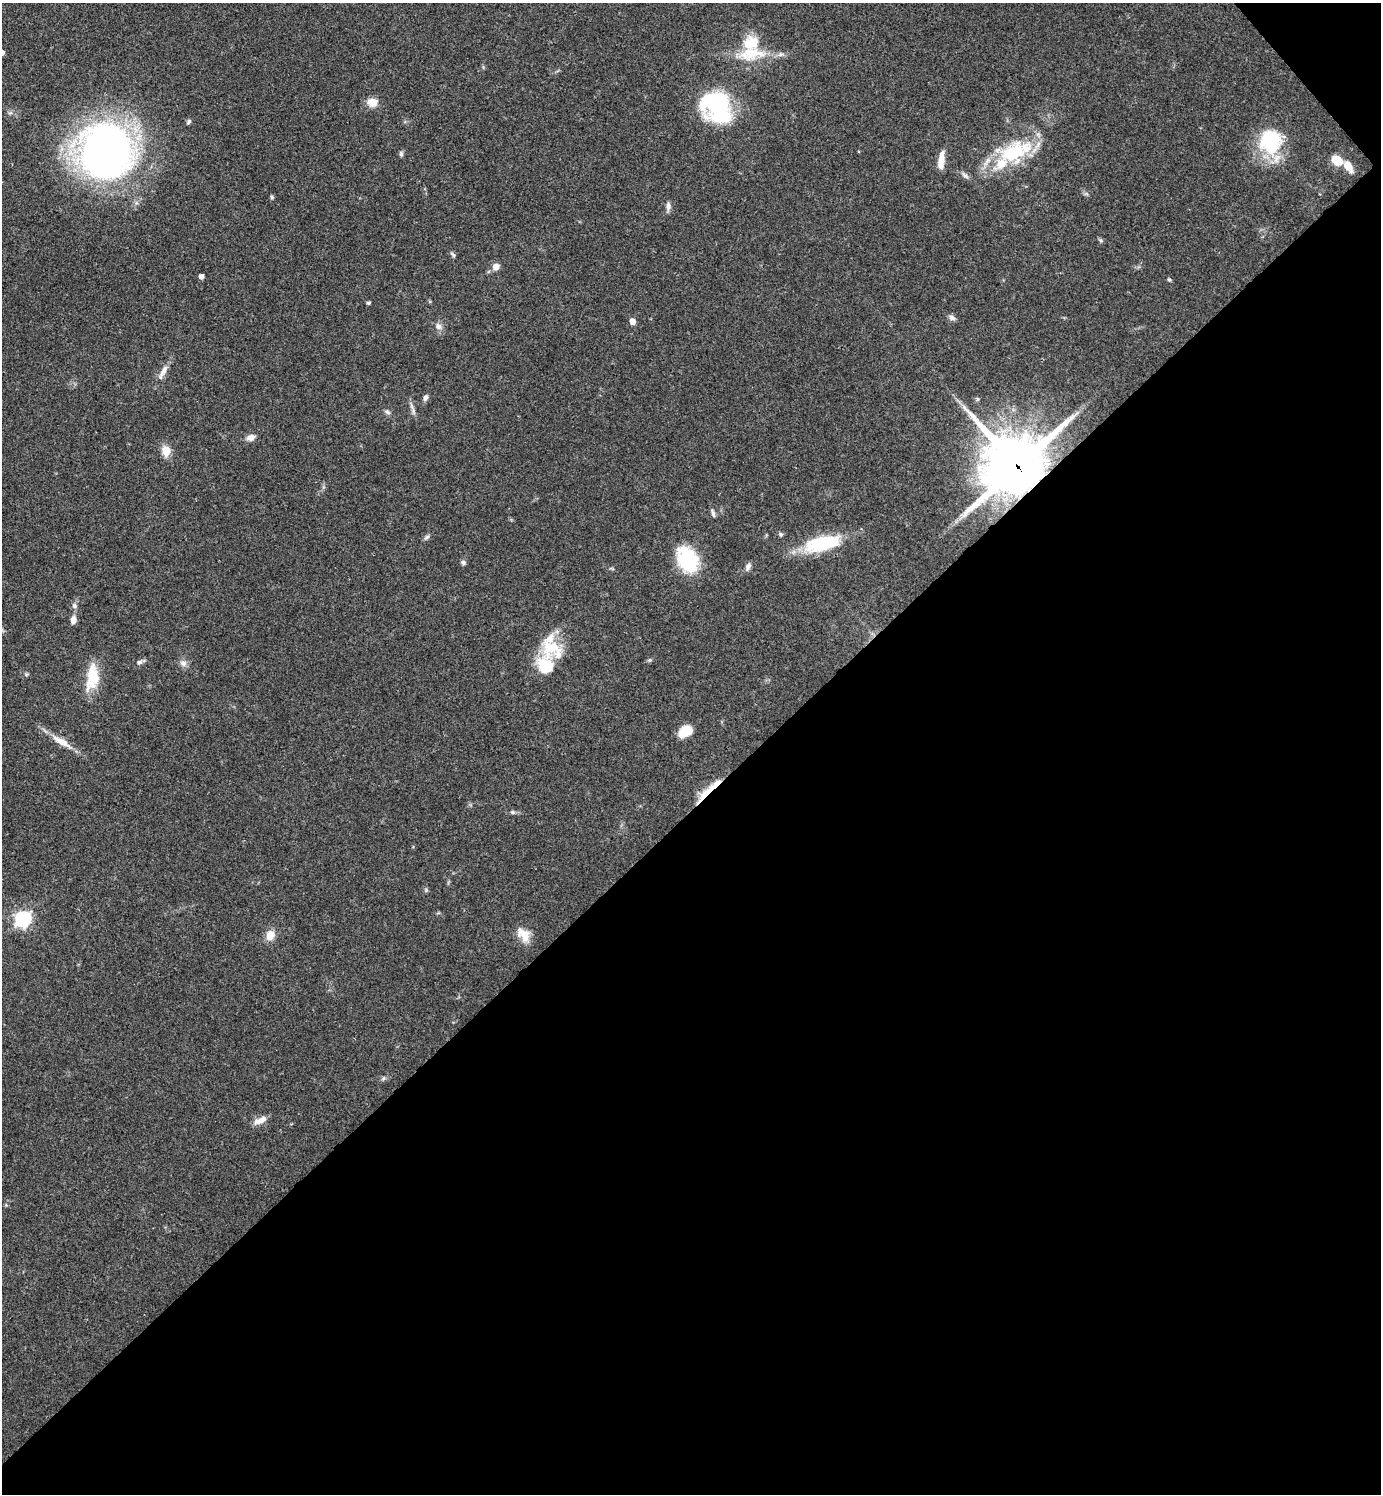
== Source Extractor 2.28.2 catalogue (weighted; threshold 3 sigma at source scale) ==
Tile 12 of 4 x 4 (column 4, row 3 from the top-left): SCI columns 4439-5817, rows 1496-2987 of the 5977 x 5979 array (HDU 1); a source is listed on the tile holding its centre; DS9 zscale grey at full resolution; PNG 1383 x 1496 px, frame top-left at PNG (2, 3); no overlay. Shown black and unused: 46% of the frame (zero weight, under 3 of 4 exposures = <1% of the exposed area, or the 3 px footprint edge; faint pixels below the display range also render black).
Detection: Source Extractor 2.28.2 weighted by HDU 2 'WHT'; one run over the whole footprint, this tile lists its part. Background 0.044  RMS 0.0048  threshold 0.0217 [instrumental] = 3 sigma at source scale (4.5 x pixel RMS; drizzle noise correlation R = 1.50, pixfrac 1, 0.05/0.05 arcsec/px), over >= 5 px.
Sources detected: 62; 1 inside a brighter object's white glare — not listed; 5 inside a brighter listed object's ellipse — not listed separately; the other 56 listed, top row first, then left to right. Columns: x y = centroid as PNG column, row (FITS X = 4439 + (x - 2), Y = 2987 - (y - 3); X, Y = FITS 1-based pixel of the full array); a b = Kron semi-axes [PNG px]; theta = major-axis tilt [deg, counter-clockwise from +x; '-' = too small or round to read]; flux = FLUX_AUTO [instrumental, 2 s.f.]
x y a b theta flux
2 52 4 4 - 2.9
751 53 39 18 5 18
372 102 11 9 -7 5.5
719 109 35 29 -76 49
189 122 7 5 51 0.98
1270 141 30 28 70 32
106 150 49 45 -79 240
1014 152 46 23 24 37
401 154 7 5 -88 1
941 160 22 6 85 5.9
1337 160 11 8 -33 8.3
1348 166 13 7 -59 6
965 175 12 5 -39 1.6
272 197 5 5 - 0.7
668 206 11 6 87 1.9
1101 241 6 4 -20 0.72
453 254 9 4 -45 0.84
496 266 7 7 - 3.2
201 276 4 4 - 2.5
1169 280 5 4 - 0.66
369 303 4 4 - 0.96
952 318 9 6 -32 1.6
632 321 5 5 - 3.8
438 326 10 7 -57 2.1
164 371 18 7 57 3.4
425 397 8 5 63 1.5
977 399 5 5 - 0.7
412 408 19 4 -64 1.8
387 412 8 5 -27 1.1
251 437 11 7 23 2.7
166 451 11 9 -79 6.2
1017 466 20 19 - 3200
713 514 10 5 -75 1.3
781 534 5 5 - 0.94
427 537 8 5 28 1.1
822 543 42 17 13 30
687 560 24 17 -66 37
463 562 7 6 - 0.99
748 567 10 6 64 1.8
74 606 8 7 - 1.6
73 620 9 6 83 2.8
552 648 32 21 -31 18
650 660 5 5 - 0.68
140 662 11 5 17 1.6
183 663 10 8 -28 2.2
92 676 33 14 83 15
686 731 14 9 36 9.4
61 741 28 8 -31 6.9
705 794 32 7 49 10
512 812 6 5 - 0.83
426 890 5 5 - 0.72
23 919 7 6 - 130
270 935 10 8 65 6.2
524 935 19 13 -48 7
383 1078 7 5 37 0.99
260 1120 19 7 24 3.8
Overlapping masked pixels (flux is a lower limit): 2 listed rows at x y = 1017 466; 705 794
Isophote crosses this tile's border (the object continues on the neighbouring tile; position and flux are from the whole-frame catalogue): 1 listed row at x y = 2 52